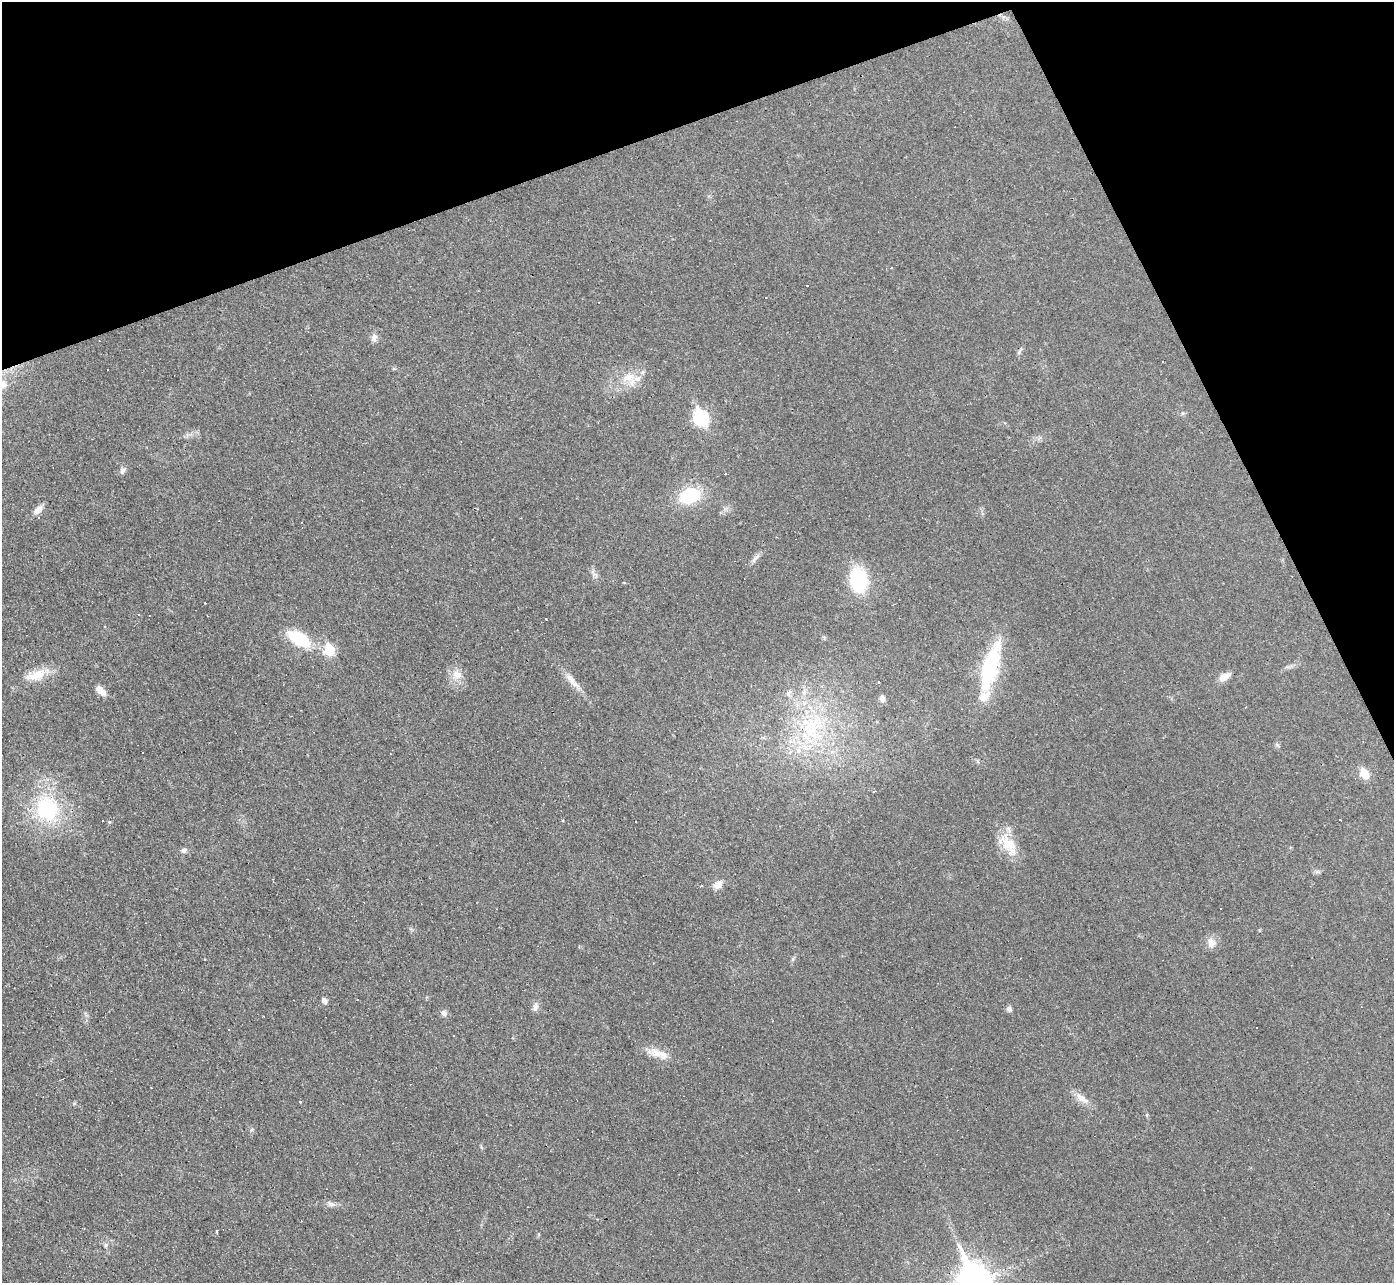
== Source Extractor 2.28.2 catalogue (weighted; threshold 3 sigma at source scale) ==
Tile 3 of 4 x 4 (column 3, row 1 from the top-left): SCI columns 2783-4174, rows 3993-5273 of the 5565 x 5552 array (HDU 1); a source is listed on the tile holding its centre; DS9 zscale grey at full resolution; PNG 1396 x 1285 px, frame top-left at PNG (2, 2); no overlay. Shown black and unused: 19% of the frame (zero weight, under 3 of 4 exposures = <1% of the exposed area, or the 3 px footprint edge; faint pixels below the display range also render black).
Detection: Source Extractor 2.28.2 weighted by HDU 2 'WHT'; one run over the whole footprint, this tile lists its part. Background 0.0568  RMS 0.005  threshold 0.0223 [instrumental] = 3 sigma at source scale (4.5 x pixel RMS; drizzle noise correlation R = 1.50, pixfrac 1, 0.05/0.05 arcsec/px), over >= 5 px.
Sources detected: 71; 14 cosmic-ray / hot-pixel residue — not listed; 3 inside a brighter listed object's ellipse — not listed separately; the other 54 listed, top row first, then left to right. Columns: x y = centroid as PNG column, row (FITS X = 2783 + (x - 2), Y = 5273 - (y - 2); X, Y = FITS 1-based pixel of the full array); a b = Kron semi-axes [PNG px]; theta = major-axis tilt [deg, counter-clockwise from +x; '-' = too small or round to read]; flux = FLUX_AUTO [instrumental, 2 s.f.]
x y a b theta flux
808 286 3 3 - 5.4
374 337 12 8 81 2.4
1019 351 13 3 55 0.95
394 368 6 4 -1 0.62
107 370 2 2 - 0.45
628 377 21 13 15 10
2 384 16 11 14 5.4
701 417 9 7 -57 79
122 470 9 7 55 1.8
690 496 20 15 16 27
38 510 15 8 40 3.2
755 558 20 4 50 2
859 580 20 14 -83 41
138 614 3 2 - 0.93
546 619 3 2 - 0.45
299 639 23 12 -32 25
329 650 6 6 - 27
1289 666 11 3 21 1.3
990 668 42 14 74 55
36 675 30 13 17 11
457 675 15 14 - 5.7
1225 676 17 8 28 3.9
571 680 30 7 -53 6
879 682 3 2 - 0.8
101 691 13 7 -45 4.3
788 693 10 7 62 2.1
882 698 8 6 -82 2.3
812 726 43 29 44 50
1277 745 9 3 -34 0.73
143 752 3 2 - 0.32
1364 774 10 8 -58 8.2
47 809 36 30 -58 43
102 821 3 2 - 0.36
109 822 5 4 - 0.63
1008 845 35 16 -57 13
184 850 8 7 - 1.6
1317 872 7 4 18 1
718 885 15 9 33 3.4
701 886 3 3 - 0.71
1220 909 3 2 - 0.4
1211 943 14 12 89 4.2
204 959 2 2 - 0.53
793 959 7 4 72 0.85
324 1001 7 6 - 1.8
535 1007 12 8 79 2.2
1009 1009 7 7 - 1.6
444 1013 8 7 - 2
659 1054 31 11 -18 7.5
1082 1098 24 9 -35 4.9
300 1102 3 3 - 0.69
1147 1115 6 4 89 0.61
331 1204 12 6 -5 2.2
217 1231 5 2 - 0.6
106 1245 6 5 - 1
Isophote crosses this tile's border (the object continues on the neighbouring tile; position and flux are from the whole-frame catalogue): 1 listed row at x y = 2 384